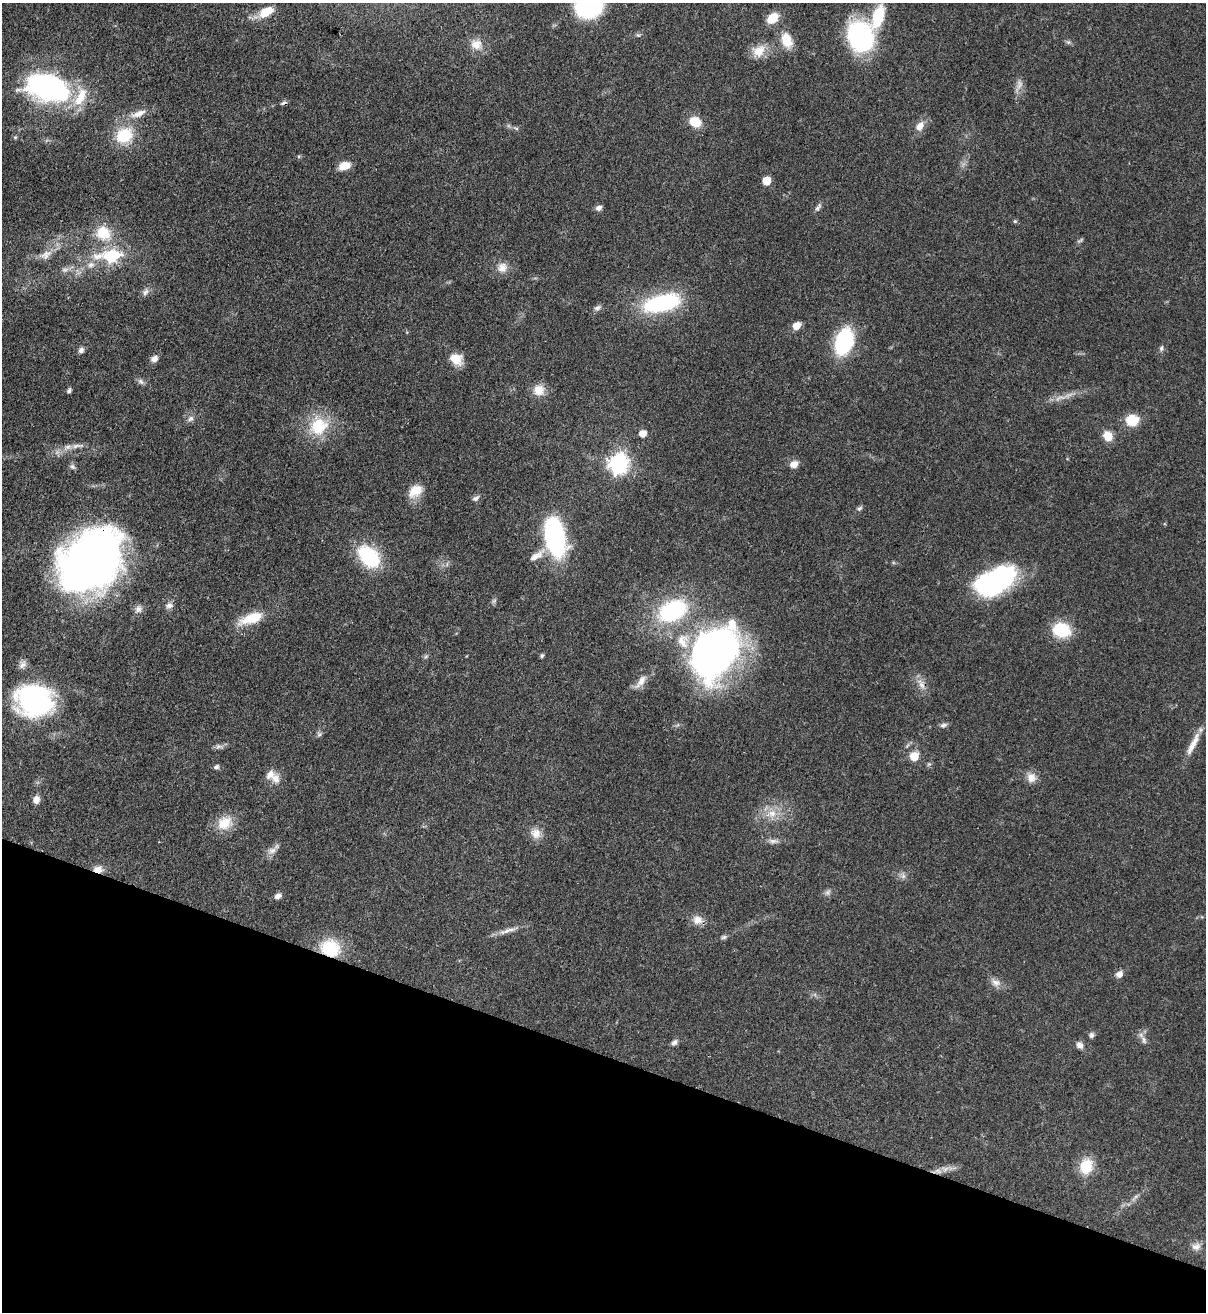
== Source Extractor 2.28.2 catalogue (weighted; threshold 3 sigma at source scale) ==
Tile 15 of 4 x 4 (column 3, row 4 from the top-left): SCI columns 2754-3957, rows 36-1345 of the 5380 x 5306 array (HDU 1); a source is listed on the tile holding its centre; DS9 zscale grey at full resolution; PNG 1208 x 1314 px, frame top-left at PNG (2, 3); no overlay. Shown black and unused: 20% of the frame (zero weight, under 3 of 4 exposures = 7% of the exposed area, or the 3 px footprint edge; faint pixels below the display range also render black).
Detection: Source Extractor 2.28.2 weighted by HDU 2 'WHT'; one run over the whole footprint, this tile lists its part. Background 0.0854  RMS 0.004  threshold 0.0178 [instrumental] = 3 sigma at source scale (4.5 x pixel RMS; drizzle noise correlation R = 1.50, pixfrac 1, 0.05/0.05 arcsec/px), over >= 5 px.
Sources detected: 108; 3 too faint to see at this stretch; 2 inside a brighter object's white glare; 1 cosmic-ray / hot-pixel residue — not listed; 4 inside a brighter listed object's ellipse — not listed separately; the other 98 listed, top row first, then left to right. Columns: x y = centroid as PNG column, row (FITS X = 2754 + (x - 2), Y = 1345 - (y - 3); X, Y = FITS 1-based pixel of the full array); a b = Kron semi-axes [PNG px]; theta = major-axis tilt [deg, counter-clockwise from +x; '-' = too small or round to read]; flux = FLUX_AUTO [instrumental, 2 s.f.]
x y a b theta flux
589 4 22 20 37 54
266 12 16 9 31 7.7
878 16 24 11 72 16
773 18 12 8 40 7.3
860 37 24 19 -71 68
787 40 18 12 -70 7
1068 42 7 4 -17 0.75
476 44 14 13 - 4.3
759 51 19 14 34 5.8
48 87 24 14 -18 160
81 95 23 14 60 9.8
138 114 24 8 20 4.4
695 122 12 10 -31 7.2
920 126 13 8 63 3.2
516 128 6 4 -19 0.61
124 135 24 19 35 14
344 166 11 7 15 5.7
767 181 6 5 - 9.6
818 207 13 5 56 1.2
599 208 8 6 19 1.4
1015 221 5 4 - 0.47
103 233 22 19 -35 11
46 255 18 10 34 4
111 256 12 8 5 33
91 265 10 8 6 2.3
502 267 14 13 - 3.7
65 270 10 6 10 1.6
145 292 11 7 46 1.6
661 303 40 17 14 38
597 308 10 6 28 1.2
796 326 9 7 33 3.4
844 342 21 13 73 44
1161 348 8 5 70 0.86
81 350 7 6 - 1.4
154 359 8 7 - 2
456 359 14 13 - 5.5
140 381 10 6 -45 1.2
69 390 5 4 - 1
539 390 15 14 - 4.6
191 418 9 7 42 1.5
1132 420 13 11 9 9.2
319 426 27 25 55 15
643 433 7 6 - 3.5
1108 436 11 10 - 4.7
77 446 20 6 4 2.6
618 463 8 7 - 190
794 464 9 7 25 3.2
72 467 8 6 -51 1
415 491 19 12 37 6.3
475 498 10 6 28 1.2
859 508 8 5 39 0.85
554 535 29 14 -78 87
369 556 25 17 -48 26
536 556 23 8 35 3.8
91 561 47 35 50 370
996 581 45 25 28 54
169 606 11 7 12 1.5
138 609 10 9 - 1.9
672 611 29 19 27 39
251 618 31 12 20 10
1061 630 17 13 -12 17
714 652 45 33 56 190
426 656 6 4 19 0.61
542 656 5 5 - 0.72
22 665 12 8 44 1.9
641 681 22 8 53 3.6
921 684 16 6 -64 2.8
42 703 45 34 82 41
943 725 10 6 13 1.1
319 734 6 6 - 0.82
1193 744 35 7 63 5.4
218 746 8 6 9 1.2
914 756 8 8 - 5.7
216 767 7 6 - 1
1031 777 13 11 -70 3.3
276 779 14 11 -52 3.4
36 800 9 7 82 2.4
771 814 17 9 14 5.1
225 823 21 16 32 7.6
536 833 14 13 - 3.8
773 841 12 6 4 1.6
272 850 11 8 23 2.3
98 869 11 8 -2 3
903 876 7 5 -46 1.1
278 896 9 6 19 1.6
697 920 13 12 - 3.4
507 931 29 6 16 3.3
724 937 8 5 19 0.83
330 948 22 18 -16 16
1119 974 8 7 - 2.3
996 983 14 9 -14 2.6
1091 1035 8 6 75 1.1
1144 1040 11 5 -72 1.5
674 1042 9 6 37 1.3
1080 1045 9 7 -42 1.9
1086 1166 18 14 74 9.5
938 1171 9 5 -19 1.5
1196 1247 13 9 -2 2.4
Overlapping masked pixels (flux is a lower limit): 3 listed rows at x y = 91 561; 98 869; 330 948
Isophote crosses this tile's border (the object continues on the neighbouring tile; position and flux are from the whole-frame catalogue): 1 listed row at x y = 589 4